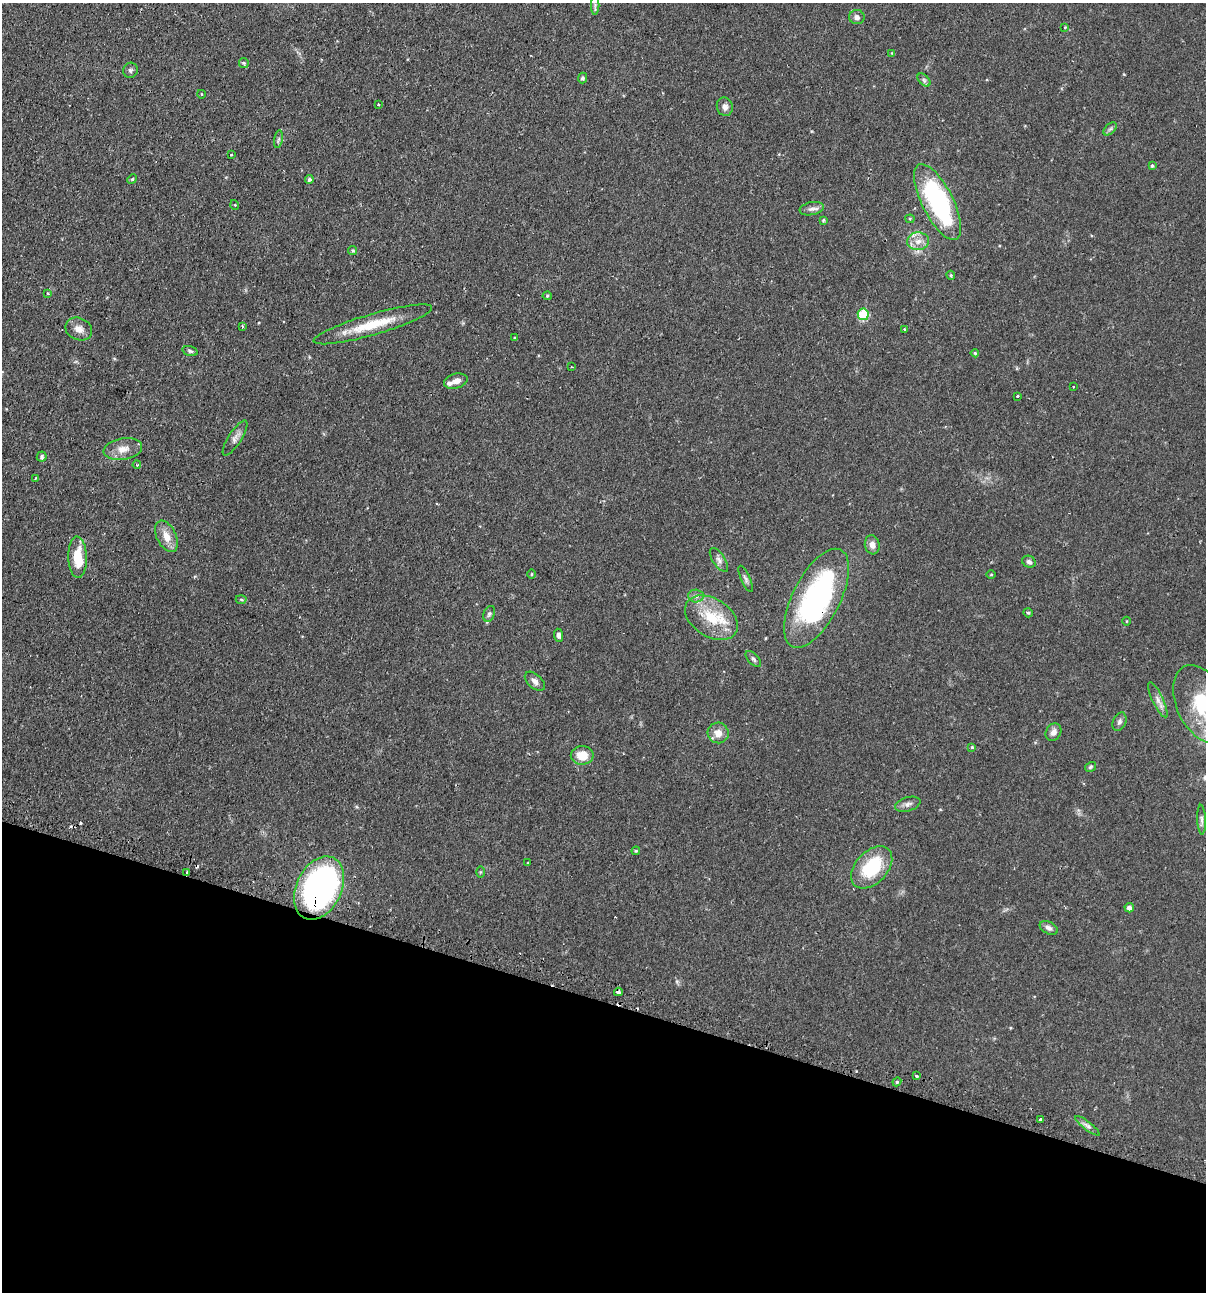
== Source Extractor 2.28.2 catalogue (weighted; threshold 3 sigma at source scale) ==
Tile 15 of 4 x 4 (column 3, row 4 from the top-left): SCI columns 2562-3765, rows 35-1324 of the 5247 x 5227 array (HDU 1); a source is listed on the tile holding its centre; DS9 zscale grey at full resolution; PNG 1208 x 1294 px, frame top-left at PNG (2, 3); each listed source drawn as its Kron ellipse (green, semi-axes under 4 px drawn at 4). Shown black and unused: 23% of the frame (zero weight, under 2 of 3 exposures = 4% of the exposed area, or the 3 px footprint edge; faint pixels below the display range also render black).
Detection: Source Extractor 2.28.2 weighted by HDU 2 'WHT'; one run over the whole footprint, this tile lists its part. Background 0.0889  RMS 0.0054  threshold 0.0242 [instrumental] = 3 sigma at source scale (4.5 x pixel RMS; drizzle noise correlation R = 1.50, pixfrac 1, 0.05/0.05 arcsec/px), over >= 5 px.
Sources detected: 93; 7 cosmic-ray / hot-pixel residue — neither listed nor drawn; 1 inside a brighter listed object's ellipse — not listed separately; the other 85 listed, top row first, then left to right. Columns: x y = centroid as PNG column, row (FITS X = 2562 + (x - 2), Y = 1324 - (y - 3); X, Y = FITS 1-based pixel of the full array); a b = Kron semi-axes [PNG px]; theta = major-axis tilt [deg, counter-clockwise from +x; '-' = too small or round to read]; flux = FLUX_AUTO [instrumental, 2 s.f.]
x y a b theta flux
595 5 10 4 -90 1.3
857 17 7 7 - 2
1065 27 4 3 - 0.47
892 53 4 4 - 0.42
244 63 5 5 - 0.68
130 70 8 7 - 1.3
582 78 5 4 - 1.2
924 80 8 4 -45 1.2
201 94 4 3 - 0.35
378 105 3 2 - 0.93
725 107 9 8 - 2.6
1110 129 8 4 44 1.2
278 139 9 4 80 1.2
231 155 3 2 - 0.58
1152 166 4 3 - 0.77
132 179 5 4 - 0.69
309 179 4 4 - 1.2
938 202 42 15 -63 76
235 205 5 3 - 0.42
812 209 12 6 11 2.2
910 219 4 4 - 0.62
823 220 3 3 - 0.61
918 241 11 9 3 4.3
353 250 5 4 - 0.68
951 275 5 3 - 0.71
48 294 4 2 - 0.42
547 296 4 4 - 0.64
863 314 6 5 - 34
373 324 61 10 16 19
242 326 4 3 - 0.77
79 329 14 11 -24 4
905 330 3 3 - 1.2
515 338 3 3 - 0.64
190 351 8 4 -16 1.1
975 353 4 4 - 0.68
571 367 3 2 - 0.53
456 381 12 7 15 3.2
1073 387 3 2 - 0.73
1018 396 3 2 - 1.1
235 438 20 6 58 3.1
123 449 19 11 9 6
42 457 5 5 - 1.1
137 465 4 3 - 0.47
35 478 3 3 - 0.81
166 536 17 9 -63 6.4
872 545 10 7 -81 2.6
78 557 21 9 -88 14
719 560 13 6 -56 2.1
1029 562 7 5 -25 1.5
532 574 5 3 - 0.47
991 574 5 3 - 0.48
746 579 14 4 -66 1.5
696 596 7 6 - 1.8
816 598 54 23 63 110
241 600 5 3 - 0.63
1028 613 5 4 - 0.72
489 614 8 5 67 1.4
711 618 29 19 -32 20
1126 621 4 3 - 0.35
559 635 6 4 -83 1.5
753 659 10 5 -46 1.3
535 681 12 7 -42 2.6
1158 700 19 5 -64 3.2
1202 704 42 25 -64 35
1120 722 10 6 66 1.6
1053 732 9 7 62 2.8
718 733 10 10 - 4.9
972 747 3 3 - 0.83
582 755 11 9 2 8.3
1090 767 6 4 35 0.82
908 804 13 7 17 2.3
1202 820 15 4 -88 1.8
636 851 4 3 - 0.59
528 863 3 3 - 0.42
872 867 25 16 47 30
481 872 5 4 - 0.5
187 873 4 3 - 1.8
319 888 33 22 64 180
1129 908 4 4 - 2.2
1049 928 10 6 -26 1.9
618 992 4 4 - 3
917 1076 3 3 - 1.4
897 1082 4 4 - 0.66
1040 1120 3 3 - 2.5
1087 1126 15 4 -37 2
Overlapping masked pixels (flux is a lower limit): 4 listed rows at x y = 816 598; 187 873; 319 888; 618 992
Isophote crosses this tile's border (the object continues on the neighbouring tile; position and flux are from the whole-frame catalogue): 1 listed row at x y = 1202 704